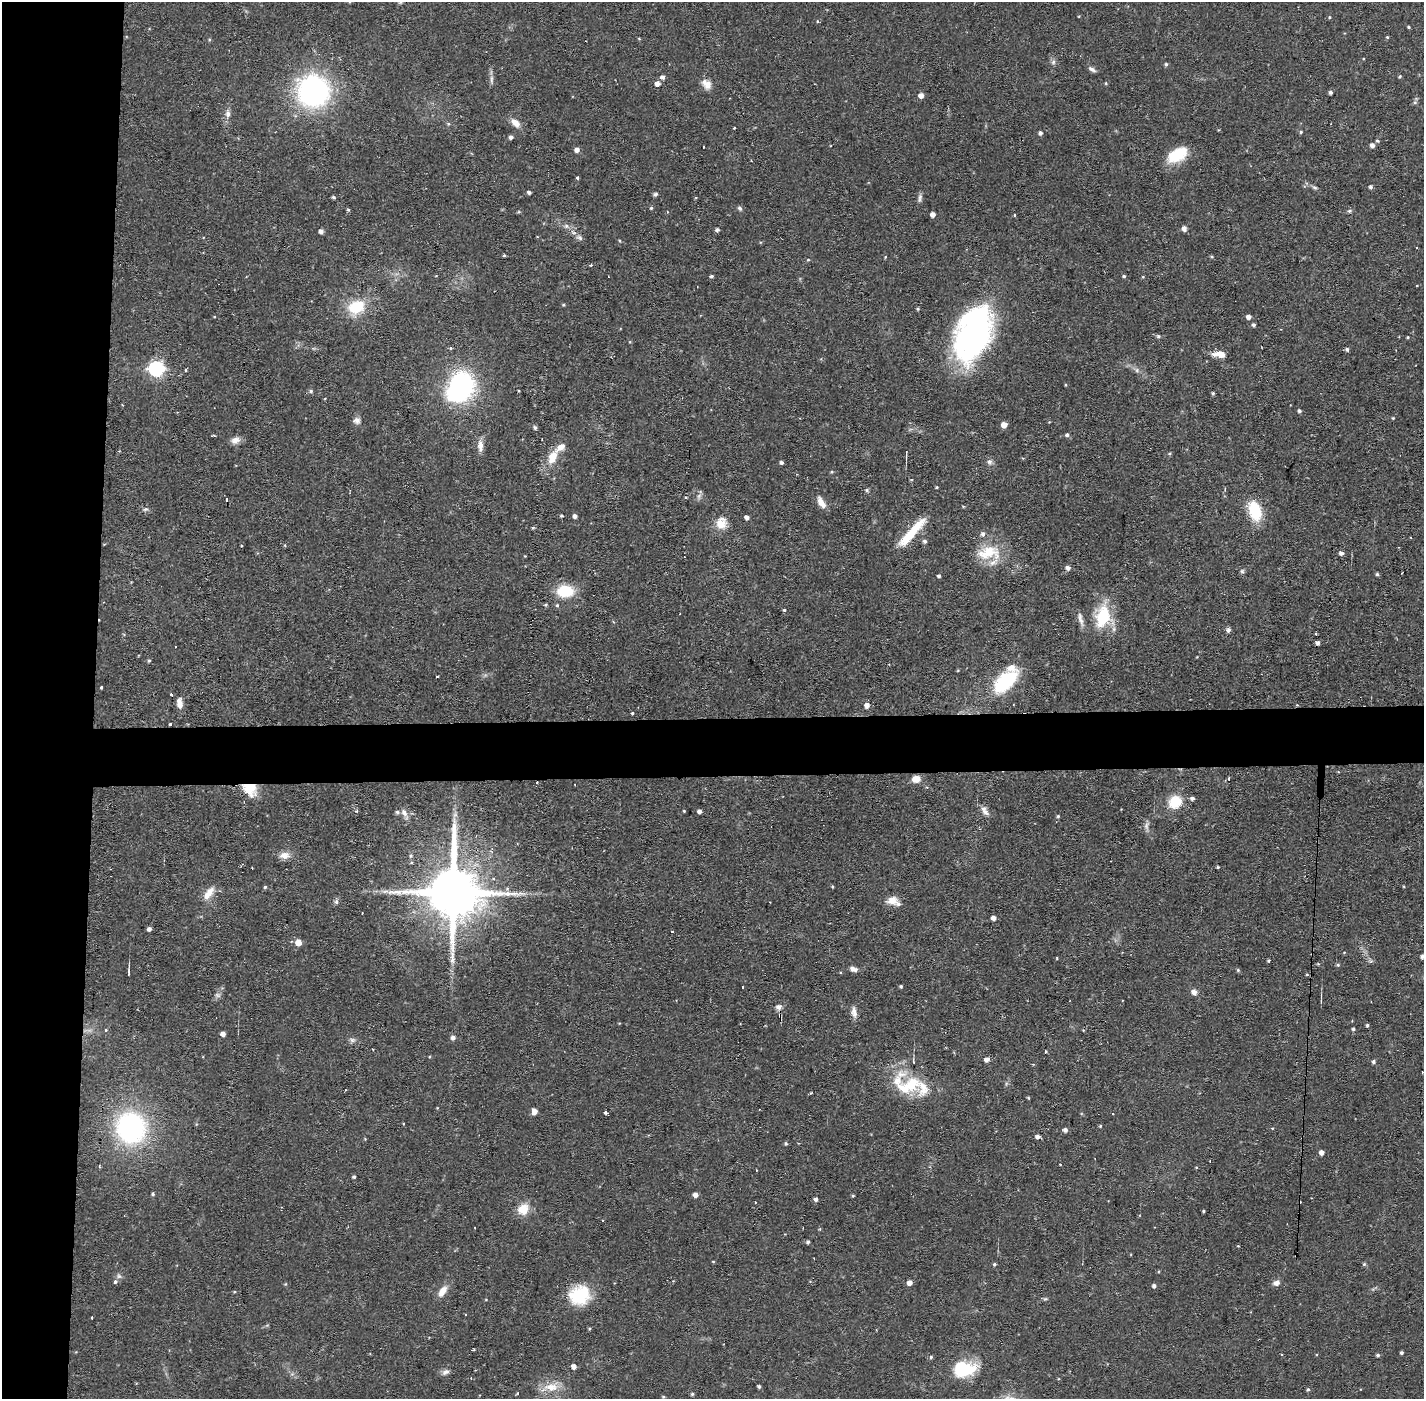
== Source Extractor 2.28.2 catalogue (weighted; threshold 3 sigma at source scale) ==
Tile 4 of 3 x 3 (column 1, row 2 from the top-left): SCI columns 1-1422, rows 1452-2848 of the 4267 x 4300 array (HDU 1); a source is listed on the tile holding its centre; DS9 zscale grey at full resolution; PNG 1426 x 1401 px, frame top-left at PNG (2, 2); no overlay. Shown black and unused: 10% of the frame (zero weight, under 2 of 3 exposures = <1% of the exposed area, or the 3 px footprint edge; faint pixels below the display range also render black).
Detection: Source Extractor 2.28.2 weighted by HDU 2 'WHT'; one run over the whole footprint, this tile lists its part. Background 0.0582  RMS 0.006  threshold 0.0272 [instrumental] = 3 sigma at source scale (4.5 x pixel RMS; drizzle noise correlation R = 1.50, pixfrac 1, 0.05/0.05 arcsec/px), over >= 5 px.
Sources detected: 240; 4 inside a brighter object's white glare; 5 cosmic-ray / hot-pixel residue — not listed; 8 inside a brighter listed object's ellipse — not listed separately; the other 223 listed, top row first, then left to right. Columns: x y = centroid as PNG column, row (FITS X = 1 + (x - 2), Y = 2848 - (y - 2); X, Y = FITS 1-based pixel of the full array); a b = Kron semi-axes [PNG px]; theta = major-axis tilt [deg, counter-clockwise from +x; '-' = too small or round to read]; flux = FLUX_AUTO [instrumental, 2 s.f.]
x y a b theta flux
1329 17 5 4 - 0.7
817 21 4 3 - 1
1408 27 4 3 - 0.67
1387 37 4 4 - 0.66
1053 62 6 6 - 1.6
1166 64 5 4 - 0.97
1092 69 10 5 -31 2
1400 76 5 4 - 0.72
662 77 5 5 - 2.1
491 79 14 4 90 2.1
657 83 5 5 - 3.4
1106 83 5 3 - 0.59
707 84 14 10 -32 4.9
313 91 28 28 - 130
1330 92 4 4 - 1.5
921 95 5 5 - 3.4
1415 102 6 5 - 1.1
228 114 9 6 80 2.8
515 123 14 8 -43 4.8
448 124 5 5 - 0.82
1301 132 5 4 - 0.8
1040 133 5 4 - 1.6
511 137 4 4 - 2
1377 141 5 4 - 0.88
1372 145 5 4 - 2.5
577 150 5 5 - 3
1177 155 26 14 31 19
578 178 3 3 - 1.3
1315 187 8 4 -9 1.1
1370 187 4 4 - 1.5
529 192 4 3 - 1.5
655 194 6 5 - 1.1
333 197 4 3 - 0.96
920 198 12 5 80 1.9
651 208 4 4 - 0.81
740 208 7 5 -44 1.3
348 210 5 4 - 0.79
1349 211 4 4 - 1
933 214 4 4 - 3.4
1014 215 4 3 - 0.45
566 226 6 6 - 1.6
1184 229 5 5 - 3
717 230 4 4 - 1.5
321 231 4 4 - 2.4
537 237 3 2 - 0.45
580 238 9 6 -44 2.1
620 241 4 3 - 0.54
504 255 3 3 - 0.71
1212 256 5 3 - 0.66
885 257 5 3 - 0.5
808 260 4 4 - 0.63
591 265 3 3 - 1
711 276 4 3 - 1.2
1124 276 4 3 - 0.9
1143 277 5 3 - 0.54
1417 286 3 2 - 0.56
563 305 4 3 - 0.61
356 307 23 17 28 19
918 309 4 4 - 0.73
1248 317 5 4 - 2.8
1253 325 4 4 - 1.4
1158 336 6 5 - 0.9
1408 337 4 3 - 0.56
971 338 57 34 64 140
630 342 5 3 - 0.53
451 348 4 3 - 1.1
1347 349 4 4 - 1.4
1219 354 14 6 -2 6.9
156 369 7 6 - 160
186 370 3 3 - 1.3
1137 370 6 6 - 1.4
462 384 23 21 -32 75
311 391 6 5 - 1.3
1213 393 3 3 - 1
1299 411 4 4 - 1.4
357 420 9 9 - 2.7
1004 425 5 5 - 5.1
535 427 5 4 - 1.4
1067 435 5 5 - 1.4
212 436 4 2 - 0.94
235 440 12 9 28 3.7
480 446 18 7 -89 4.3
119 451 4 4 - 0.48
1169 454 5 3 - 0.7
552 457 19 10 65 10
906 457 10 2 90 0.98
990 462 7 7 - 1.9
781 463 4 3 - 1.5
937 487 3 3 - 0.64
867 490 5 4 - 1.1
699 496 7 6 - 1.9
685 497 4 2 - 0.62
821 502 15 7 -60 5
963 506 5 3 - 0.55
145 509 7 5 3 1.4
1255 511 20 12 -71 25
561 516 4 3 - 0.84
575 516 4 4 - 2.1
747 517 4 4 - 2.3
721 523 17 14 77 8.4
533 528 4 4 - 0.72
912 532 42 8 48 21
925 541 5 5 - 1.5
241 546 3 2 - 0.75
989 552 30 18 -7 19
1341 553 4 4 - 2.3
525 556 3 3 - 0.41
1068 568 5 5 - 2.4
1242 571 6 5 - 1.2
1377 574 4 4 - 1.1
939 576 4 3 - 1.1
565 591 14 10 0 26
557 605 5 4 - 0.96
784 610 4 4 - 0.69
1103 617 27 18 81 28
1080 619 21 6 -75 3.4
1228 630 6 6 - 1.6
1316 634 3 2 - 0.9
1318 643 4 4 - 2
149 661 4 3 - 0.86
437 676 3 2 - 0.93
1005 681 29 15 41 45
101 687 3 3 - 0.87
172 694 3 3 - 5.6
179 703 12 7 -87 4.4
867 705 5 5 - 3.4
1297 705 4 4 - 0.55
632 713 3 3 - 0.63
171 724 3 3 - 3.7
916 779 9 7 11 6
1229 779 3 2 - 1.2
249 788 15 10 -48 18
1192 798 4 4 - 1.7
1175 802 11 10 - 19
356 811 4 3 - 1.2
684 811 4 3 - 0.51
699 811 4 4 - 2.3
985 812 11 7 -38 3.3
404 813 12 8 -58 3.8
455 815 8 6 55 1.9
1058 816 4 4 - 0.76
1146 826 12 6 73 2.4
284 855 13 8 -1 5.1
1218 867 3 3 - 0.84
494 879 4 3 - 1
265 887 4 4 - 0.79
453 893 18 15 89 4700
208 894 20 9 53 7.1
892 900 14 11 8 6.3
336 902 7 5 -89 1.5
993 918 4 4 - 3.3
149 929 4 4 - 2.1
672 931 3 3 - 2.7
298 942 5 5 - 7.5
1422 956 4 4 - 1.6
1268 961 3 3 - 0.81
1338 965 5 4 - 0.81
853 969 10 6 -21 2.8
1238 970 5 4 - 0.82
128 972 10 3 -87 0.99
1307 974 4 4 - 0.69
901 986 3 3 - 0.88
742 987 3 2 - 1.6
1194 992 8 6 -53 2.7
217 995 9 3 -13 1.1
778 1007 8 7 - 2.6
854 1012 15 7 -82 3.5
1367 1025 4 4 - 0.93
1353 1029 4 4 - 0.88
105 1030 3 3 - 0.8
223 1034 5 4 - 2.8
453 1038 5 5 - 2.2
352 1040 8 6 -4 1.7
1045 1051 3 3 - 1.2
986 1059 5 4 - 3
1373 1062 5 4 - 1.2
912 1084 25 18 64 19
1028 1098 4 3 - 0.63
534 1111 5 5 - 4.7
606 1112 3 3 - 3.8
1100 1126 4 3 - 0.65
131 1128 25 23 -66 110
1272 1128 4 3 - 0.44
1065 1130 5 4 - 2
1037 1137 5 4 - 2.3
365 1139 4 4 - 0.49
786 1143 4 4 - 0.9
1321 1152 4 4 - 3.2
1196 1167 4 3 - 0.42
354 1177 4 4 - 1.2
153 1194 4 4 - 0.89
695 1195 5 4 - 3.1
853 1196 5 3 - 0.6
816 1199 4 4 - 2.1
523 1209 13 12 - 9.6
1203 1211 3 3 - 0.68
820 1229 4 4 - 0.69
808 1242 4 4 - 1.3
1238 1246 4 3 - 0.48
713 1261 4 3 - 0.5
994 1264 4 4 - 0.92
1364 1264 5 4 - 0.88
119 1276 7 6 - 1.6
115 1282 5 5 - 1.3
909 1283 5 5 - 3.6
1276 1283 8 7 - 2.9
1154 1286 5 4 - 1.6
442 1291 15 7 56 6.1
583 1292 27 18 -13 22
1045 1299 6 5 - 0.87
92 1318 3 2 - 1.2
1401 1353 3 3 - 1.2
1378 1355 4 3 - 1.2
931 1357 4 4 - 0.95
574 1366 5 4 - 3.4
964 1369 26 16 10 30
445 1372 11 7 26 2.5
471 1378 3 3 - 0.5
552 1387 18 13 17 10
759 1387 4 3 - 1.1
1308 1390 5 4 - 0.94
692 1394 4 4 - 1
663 1397 4 3 - 0.64
Overlapping masked pixels (flux is a lower limit): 4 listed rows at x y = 1297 705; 171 724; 249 788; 453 893
Isophote crosses this tile's border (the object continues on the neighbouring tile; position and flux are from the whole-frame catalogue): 1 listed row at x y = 1422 956